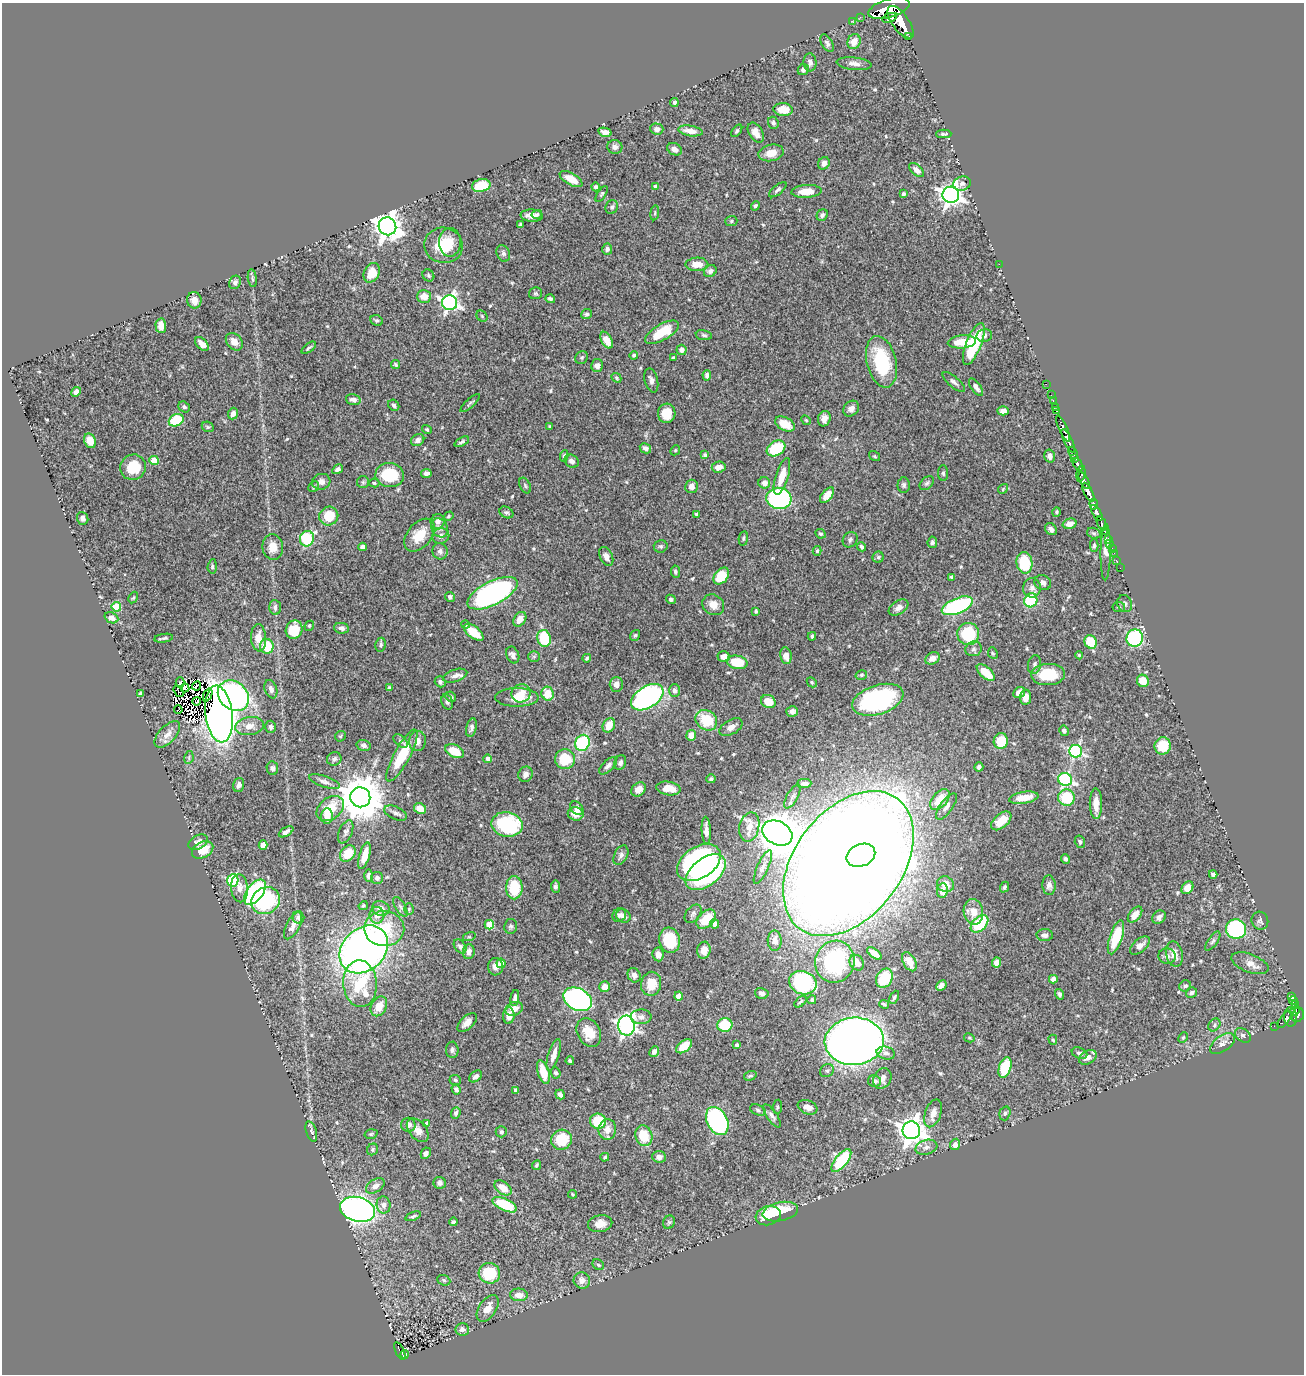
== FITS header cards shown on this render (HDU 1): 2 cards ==
NAXIS1  =                 1302
NAXIS2  =                 1372

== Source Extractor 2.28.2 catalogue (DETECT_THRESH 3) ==
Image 1302 x 1372 px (HDU 1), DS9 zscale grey, 1 PNG px = 1 image px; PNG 1306 x 1376 px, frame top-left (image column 1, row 1372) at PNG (2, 3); each listed source drawn as its Kron ellipse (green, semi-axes under 4 px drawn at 4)
Background 0.747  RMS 0.015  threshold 0.0454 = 3 sigma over >= 5 px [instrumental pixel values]
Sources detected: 579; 10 with non-positive FLUX_AUTO (blend fragments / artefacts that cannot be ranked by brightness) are neither listed nor drawn; of the other 569, the 500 brightest by FLUX_AUTO listed and drawn (69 fainter detections omitted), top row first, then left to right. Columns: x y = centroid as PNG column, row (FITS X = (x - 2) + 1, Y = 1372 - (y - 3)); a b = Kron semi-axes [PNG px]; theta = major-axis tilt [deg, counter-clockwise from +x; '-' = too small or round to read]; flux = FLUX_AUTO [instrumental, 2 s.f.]
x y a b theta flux
889 8 21 9 17 3600
860 17 2 2 - 5.6
890 18 8 3 20 550
852 21 3 2 - 4.3
901 22 19 8 -55 3500
909 37 3 3 - 100
854 42 8 6 64 12
827 43 9 5 -60 2.8
810 62 9 6 -84 4.1
854 64 17 6 -6 6
803 70 6 5 - 3.2
674 103 4 3 - 2.1
783 110 9 6 -4 14
773 123 6 5 - 2.7
657 129 7 5 -3 3.9
690 131 12 5 -9 8.7
737 131 7 4 52 2
605 132 7 4 -13 4.4
756 133 11 6 -59 7.4
944 134 7 3 0 2
615 147 7 7 - 3.4
674 149 8 6 -29 4.8
771 153 13 8 12 13
824 163 6 5 - 5.4
916 170 9 5 -41 5.6
571 179 12 6 -29 12
962 183 8 7 - 3.3
481 185 9 6 12 35
596 187 4 4 - 2.4
655 187 4 3 - 3.6
778 190 10 4 39 2.7
806 191 15 6 3 15
602 194 9 4 56 1.8
903 194 4 4 - 1.7
951 195 8 8 - 710
755 206 5 4 - 2.1
612 207 7 6 - 2.4
655 213 7 3 82 1.3
537 214 5 4 - 1.8
822 215 6 5 - 3
532 216 11 6 -3 7.9
731 221 6 5 - 1.8
520 225 4 3 - 1.6
387 226 9 8 - 1200
450 242 14 11 89 13
444 245 19 17 -11 32
607 249 6 5 - 2.5
503 253 8 6 -64 2.7
697 264 11 6 2 13
999 264 2 2 - 7.3
710 271 7 5 37 4.2
372 273 10 7 62 18
428 275 6 5 - 1.9
252 278 9 4 -82 2.1
235 282 7 5 67 2.7
535 293 6 6 - 1.9
424 296 7 6 - 13
550 299 5 3 - 2.3
194 300 8 7 - 6.1
450 303 7 7 - 340
586 314 5 5 - 2.5
482 316 6 5 - 1.7
376 320 6 5 - 1.9
161 326 7 5 -87 8.7
662 332 19 8 30 34
704 335 8 5 -9 2.2
984 336 8 6 13 2.8
607 340 9 5 -62 10
234 342 10 7 -46 8.6
962 342 14 6 5 20
202 344 8 5 -46 7.7
974 344 22 7 68 61
309 348 8 3 37 1.7
682 350 5 5 - 5.4
634 355 4 4 - 1.8
582 357 7 6 - 1.8
673 358 3 3 - 1.4
881 362 26 14 -76 65
396 365 4 3 - 1.6
597 366 6 6 - 5.1
707 375 5 4 - 3.2
616 378 5 4 - 1.4
651 380 12 6 -75 4.6
954 382 14 5 -40 4
1046 384 2 2 - 12
976 387 10 4 -54 4.2
76 392 5 4 - 4.8
1051 395 2 2 - 9.8
353 400 7 5 -14 4.9
1053 401 3 2 - 22
470 403 12 3 43 2
394 405 6 5 - 2.3
184 407 6 5 - 2.5
1055 407 2 2 - 15
851 409 9 7 45 5.2
1003 411 5 4 - 6.9
1057 411 3 3 - 32
667 413 9 9 - 16
233 414 6 5 - 4.8
824 419 8 6 74 6.3
176 420 8 6 28 40
806 420 5 4 - 1.4
785 424 10 6 -26 18
550 426 4 3 - 1.2
208 427 6 5 - 1.6
1063 428 14 4 -67 1100
427 429 5 4 - 1.6
418 440 7 5 33 4.6
90 441 7 5 -67 13
1068 441 13 3 -65 1000
462 442 8 4 27 2.3
645 448 6 5 - 3.6
776 448 10 7 31 53
675 450 5 4 - 1.4
1073 453 7 4 -66 150
705 455 4 4 - 2
564 456 6 4 82 1.8
875 456 6 4 -35 1.4
1050 456 6 5 - 5
1075 459 4 3 - 140
154 460 4 4 - 26
572 461 7 6 - 4.7
1078 464 6 3 -59 520
133 467 13 12 - 30
719 467 7 5 6 9.5
338 469 6 4 32 3.1
426 473 5 4 - 3.7
943 473 8 5 -89 2
1081 474 8 4 79 450
390 475 14 12 -7 45
782 476 19 6 73 16
1084 481 9 3 -62 420
321 482 9 8 - 5.5
363 482 6 6 - 2
374 483 5 4 - 1.5
764 483 6 5 - 5.5
927 483 8 5 44 2.3
904 485 7 6 - 2.3
314 486 6 5 - 1.5
525 486 8 5 -64 2.2
691 486 7 6 - 6.2
1003 489 5 4 - 1.2
1088 492 10 4 -63 1400
827 495 9 5 50 13
779 498 12 10 -6 180
1094 504 5 3 - 210
506 512 7 5 -29 2.2
1057 512 5 4 - 1.7
1097 513 9 4 -59 1100
697 514 4 3 - 3.1
329 516 9 9 - 26
449 516 5 4 - 1.5
83 518 6 5 - 4.1
438 521 7 7 - 6
1102 523 7 3 -67 240
1070 524 7 5 16 6.7
439 528 10 8 -60 5.1
1051 529 6 5 - 4.3
1105 531 3 3 - 130
1094 533 7 5 -20 2
820 534 5 4 - 1.6
420 535 19 12 49 23
441 536 8 7 - 4.6
743 538 7 4 80 1.8
307 539 8 7 - 69
1108 539 4 2 - 37
850 540 8 7 - 2.9
932 542 6 4 83 2.2
1110 544 3 3 - 18
661 546 7 6 - 2.2
1094 546 6 4 88 1.9
273 547 13 10 -83 12
363 547 4 4 - 5.4
861 547 5 3 - 2.4
1112 549 3 2 - 21
440 551 8 7 - 4.5
817 551 5 4 - 1.4
1106 552 28 5 89 7.2
1114 553 2 2 - 5.2
606 556 10 6 -66 6.5
878 557 6 5 - 2
1116 560 2 2 - 8.7
1024 563 11 8 -81 41
212 566 7 4 86 1.9
1120 568 2 2 - 5.1
675 572 6 4 -82 2.1
721 576 9 6 51 33
952 577 4 3 - 1.7
1043 583 8 7 - 4
1032 588 9 9 - 5.3
492 593 27 11 27 260
450 597 5 4 - 2.4
133 598 6 3 61 1.2
671 599 5 4 - 2.4
1031 600 7 6 - 66
1125 604 9 7 -64 3.1
713 605 11 10 - 11
957 606 16 7 22 120
116 607 5 4 - 41
275 607 7 5 -87 3.8
1119 607 6 5 - 1.9
898 608 11 6 33 5
756 611 4 3 - 1.6
111 618 7 5 -23 7.5
520 619 8 5 56 8.4
465 625 4 4 - 1.9
309 626 5 4 - 1.7
341 628 7 5 -11 4.2
294 629 9 8 - 28
474 632 11 6 -38 23
968 634 11 11 - 53
635 635 5 4 - 1.7
812 636 4 3 - 1.9
164 638 9 3 9 2.1
259 638 13 7 -86 11
544 638 8 6 -77 44
1135 638 9 8 - 140
1091 642 7 6 - 37
381 645 7 5 79 2.4
267 646 7 7 - 29
973 649 8 7 - 3.6
993 653 6 4 -66 1.4
513 655 9 6 -67 4.1
1079 655 4 4 - 1.3
724 656 6 5 - 8.8
786 656 8 5 -81 8.3
534 657 6 5 - 1.5
587 658 4 3 - 1.5
933 658 7 6 - 5.9
737 662 10 6 -10 34
1034 665 9 6 80 3.3
986 672 11 5 -41 21
1048 674 17 10 3 36
861 675 6 4 15 1.6
455 676 12 6 17 5.6
1143 681 6 5 - 14
180 682 5 2 - 1.3
440 682 6 5 - 3
812 682 5 4 - 1.4
616 684 7 6 - 6.2
196 686 5 2 - 2.5
389 687 3 3 - 1.5
185 688 4 4 - 1.8
271 689 9 6 -70 4.6
178 691 6 2 -55 1.6
674 691 6 5 - 3.8
1019 692 6 5 - 7.1
140 693 4 3 - 1.7
521 693 9 9 - 11
548 694 7 6 - 21
208 695 7 2 66 1.5
233 696 17 13 -43 200
451 697 6 5 - 1.8
517 697 22 9 0 20
647 697 18 10 33 220
1026 697 7 5 82 8.7
878 700 26 14 18 150
197 701 4 2 - 1.8
447 702 8 5 -71 3.3
768 702 7 6 - 17
178 710 4 2 - 2
792 711 6 5 - 4.6
219 714 28 13 -83 1100
706 720 11 9 -37 36
609 725 7 5 59 16
249 726 14 9 8 9.5
271 727 6 5 - 3.1
471 727 9 5 77 3.7
731 727 12 7 29 7.2
1064 731 5 4 - 2.2
167 734 16 8 47 8.8
691 735 5 5 - 13
340 736 6 5 - 1.3
401 741 8 5 -39 2.4
417 741 10 8 84 7.6
1001 741 8 7 - 25
582 743 8 7 - 85
364 745 7 5 -16 3.6
1163 746 8 8 - 29
455 751 10 6 -25 23
1076 751 6 6 - 180
402 755 29 8 62 44
189 757 6 4 81 1.6
334 759 7 6 - 3.2
488 759 4 4 - 4.2
565 759 10 10 - 27
620 763 7 5 67 3.5
608 766 11 5 44 3.7
979 767 4 4 - 3.6
272 768 7 5 -81 2.8
525 774 8 7 - 4.6
711 779 5 4 - 2
1065 779 7 6 - 140
324 782 16 5 -19 4.6
804 783 7 4 1 4.3
239 785 7 5 72 3.5
668 788 12 6 -8 14
638 789 8 6 43 7.3
360 797 10 10 - 4300
792 797 13 5 60 3.8
1024 798 15 6 10 17
1066 798 8 8 - 37
940 800 12 7 49 18
1096 804 15 6 -90 14
946 806 15 6 54 5.7
577 808 7 6 - 6.6
330 809 15 10 37 28
420 809 6 5 - 11
396 813 12 6 -23 4.1
576 814 8 7 - 11
327 816 8 6 86 10
1001 821 12 6 41 17
507 824 15 12 -11 82
749 827 15 10 77 11
706 830 14 4 -87 6.2
286 832 8 3 32 3.8
346 832 12 6 66 3.9
777 833 16 11 -28 4300
198 842 10 7 29 7.5
1080 842 6 5 - 2.1
263 845 5 4 - 5.4
203 850 11 7 29 17
348 853 9 7 48 20
621 855 10 6 64 4
861 855 15 11 24 460
364 856 13 5 74 14
1065 859 5 4 - 2.3
699 862 24 15 33 220
848 864 81 53 53 4400
763 867 18 5 66 5.3
706 872 23 13 38 190
1213 874 4 3 - 2.3
368 876 6 4 90 2.8
377 878 6 6 - 3.5
233 880 6 5 - 100
945 884 9 7 -26 6.9
1049 885 10 6 -86 4.5
555 887 6 4 -84 2.5
1004 887 5 4 - 2
239 888 14 8 -85 8.7
514 888 11 8 -90 36
1187 888 7 5 53 14
942 891 7 5 80 6.1
255 892 15 8 53 170
265 901 15 13 34 86
363 906 5 4 - 1.4
400 907 11 5 -60 2.9
381 908 9 7 -12 8.1
409 909 6 4 87 1.4
973 912 13 9 -79 13
693 914 10 7 51 3.1
1135 914 9 5 52 9.4
377 915 8 7 - 8.7
619 915 7 6 - 3.9
623 916 7 6 - 4.6
298 917 6 6 - 4.9
1159 917 7 6 - 4
706 919 11 7 44 27
1260 921 9 8 - 3
715 924 5 4 - 6.7
980 924 10 6 46 52
489 925 5 4 - 34
293 926 15 6 62 7.4
511 926 7 6 - 2.4
384 929 20 17 -3 40
1236 929 10 9 - 110
1045 935 8 6 -2 4.2
469 937 6 4 17 1.3
1116 937 18 6 71 40
670 940 13 10 -75 42
775 941 10 7 -88 8.2
1213 941 11 4 54 2.9
1140 945 12 6 41 6.5
460 946 8 5 -54 2.9
364 949 27 21 43 680
704 950 8 6 81 8.9
469 952 7 6 - 4.9
874 953 9 4 -37 8.3
658 954 7 5 -83 5.9
1174 954 13 8 -77 9.2
1167 956 8 7 - 4.4
835 962 21 19 72 110
909 962 10 6 -62 15
997 962 5 4 - 8.8
501 963 4 4 - 13
857 963 8 6 -54 9.3
1250 963 19 9 -21 8.9
495 967 9 7 84 6.2
634 975 7 6 - 4.9
884 978 10 8 64 36
1053 979 4 4 - 5.4
803 983 14 11 -21 110
360 984 23 17 -85 57
651 984 12 10 78 16
941 985 6 4 46 4.3
1185 986 6 5 - 2.8
605 987 5 5 - 9.4
762 993 7 5 -14 3.9
1191 993 6 5 - 2.5
1060 994 5 4 - 2.6
679 996 4 4 - 12
1291 996 3 3 - 79
894 997 7 4 63 1.9
515 998 8 4 82 4.9
578 999 15 10 -27 380
812 1000 4 4 - 2.3
1293 1000 4 3 - 150
800 1002 7 4 40 1.7
884 1004 5 3 - 1.8
1295 1005 3 3 - 73
379 1006 10 7 62 15
514 1009 9 6 22 9.3
1295 1011 5 4 - 350
1298 1015 7 6 - 500
509 1016 8 5 87 8.9
641 1017 10 7 3 4.6
1290 1017 10 6 -87 180
1284 1020 10 4 52 91
467 1023 12 6 43 7.3
725 1025 7 6 - 45
1214 1025 7 5 53 2.1
626 1026 10 8 -89 460
1274 1026 2 2 - 7
589 1032 15 11 -62 18
1243 1035 9 6 -38 2.7
1183 1037 5 4 - 1.4
969 1038 5 4 - 1.3
1053 1040 5 4 - 1.4
854 1041 29 23 4 1100
1222 1044 14 7 36 5.7
737 1045 4 4 - 2.8
684 1046 9 5 38 19
452 1050 8 6 -89 2.9
654 1052 5 4 - 3.3
886 1053 9 6 -13 3.9
1079 1053 8 5 -24 3.3
554 1055 16 5 73 9.2
1088 1057 9 6 31 6.2
570 1061 4 3 - 1.6
1005 1068 10 6 73 42
827 1071 7 6 - 2.4
543 1072 12 6 -73 23
555 1073 6 5 - 2.3
476 1076 7 5 42 4.4
750 1076 6 4 18 2
882 1078 11 8 59 8.1
455 1080 6 5 - 1.7
874 1081 6 5 - 4.2
456 1089 5 4 - 2.9
516 1090 4 4 - 2.6
560 1095 5 4 - 3.6
777 1107 7 3 85 1.3
808 1107 10 6 -22 8.3
758 1110 8 5 -22 2.4
456 1113 6 4 68 2.9
933 1113 14 8 70 9
1005 1113 7 5 72 2.2
772 1116 13 5 -55 4.5
598 1121 8 7 - 33
717 1121 15 10 -62 190
427 1124 4 4 - 7.5
408 1125 7 7 - 5.5
607 1129 10 8 83 10
418 1130 14 8 -50 8.4
911 1130 9 8 - 1100
311 1131 10 5 -73 3.9
501 1132 6 5 - 1.9
371 1134 6 4 16 1.4
644 1136 10 8 -71 28
561 1140 10 10 - 33
955 1144 6 5 - 6.6
926 1147 11 7 17 5.2
373 1149 6 5 - 2
426 1153 6 4 64 3.4
605 1157 4 3 - 1.6
659 1157 7 5 -5 5.5
841 1161 14 6 51 79
536 1165 5 3 - 1.4
440 1183 6 6 - 3.8
375 1186 10 6 32 6.3
503 1188 9 6 -36 14
573 1194 4 3 - 1.2
383 1205 8 7 - 5.1
505 1205 13 6 -25 47
358 1209 18 12 -16 480
780 1212 18 9 11 37
413 1216 8 3 21 1.9
768 1216 13 9 16 33
453 1222 4 4 - 2.2
669 1222 7 5 63 2
600 1224 12 8 11 11
598 1265 6 5 - 1.9
489 1273 11 10 - 45
444 1280 7 5 -24 1.7
582 1280 8 8 - 5.5
519 1295 9 6 -3 10
488 1308 15 8 56 11
462 1329 7 6 - 4.4
400 1351 10 3 -64 100
404 1354 4 3 - 41
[69 fainter detections neither listed nor drawn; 10 non-positive-flux detections neither listed nor drawn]